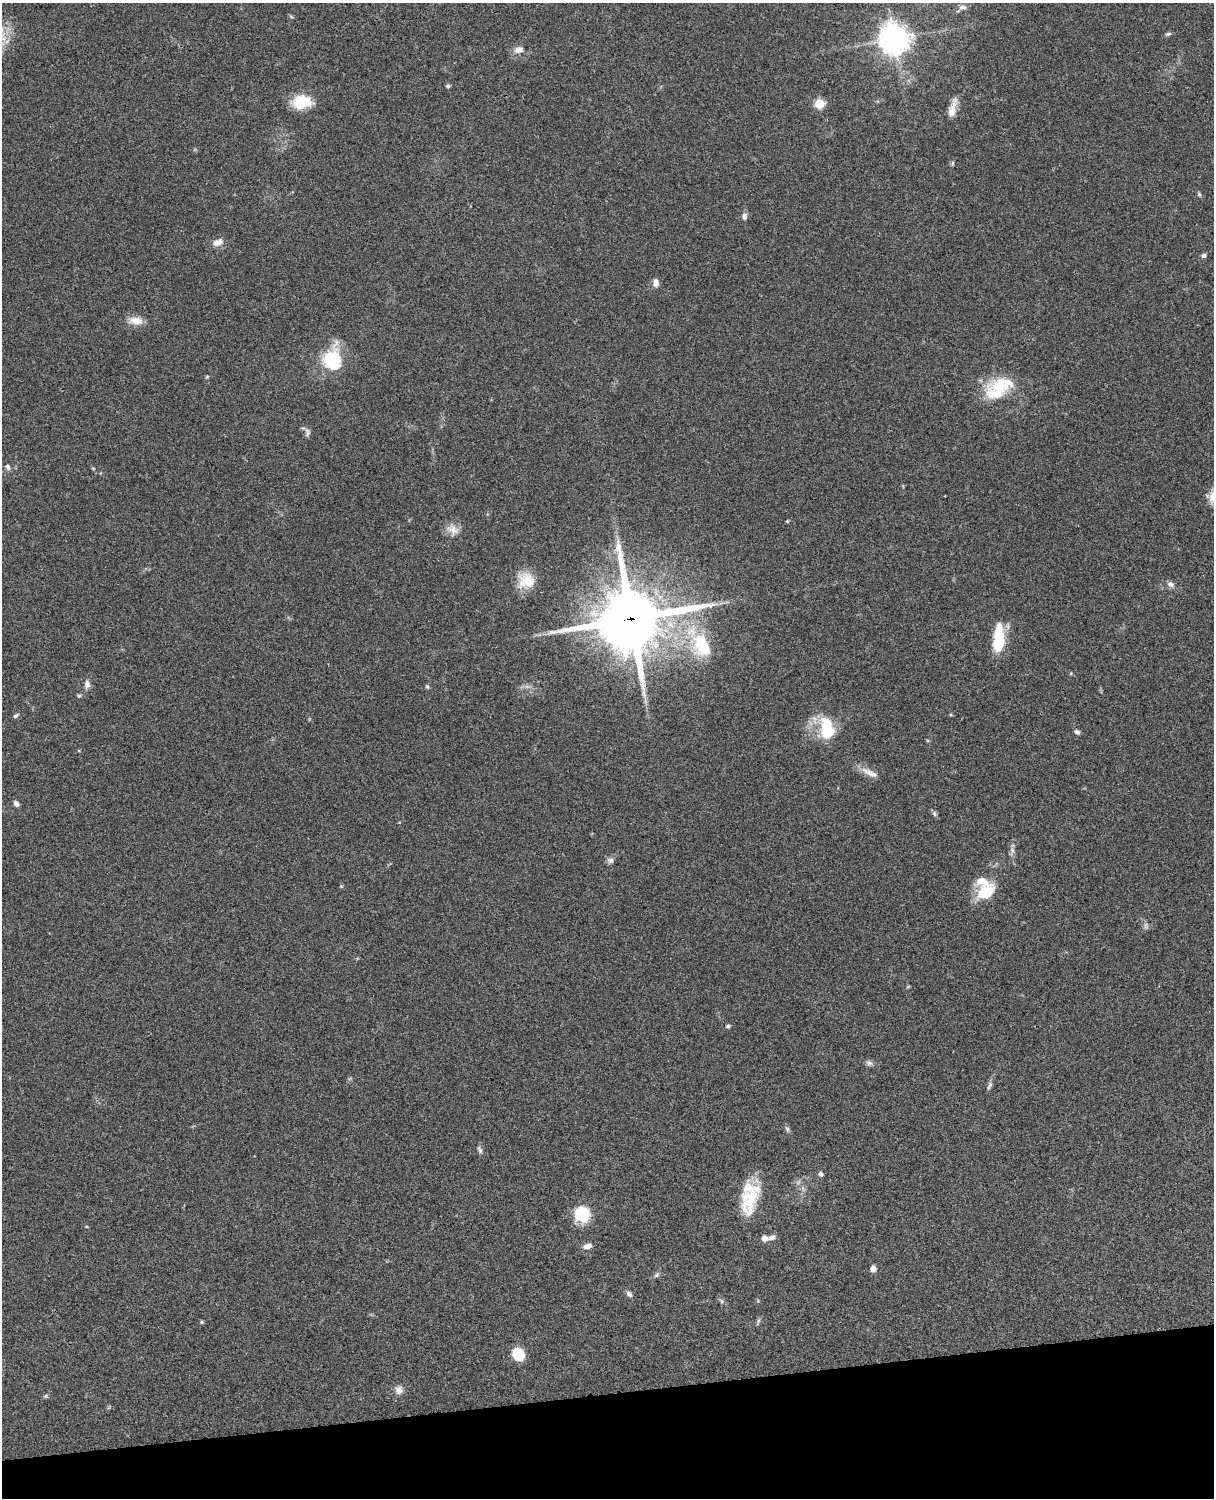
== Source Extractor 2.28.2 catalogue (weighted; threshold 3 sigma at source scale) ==
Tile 10 of 4 x 3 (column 2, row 3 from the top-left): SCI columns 1333-2544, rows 278-1773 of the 5088 x 4929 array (HDU 1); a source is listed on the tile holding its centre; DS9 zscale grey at full resolution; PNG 1216 x 1500 px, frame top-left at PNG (2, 3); no overlay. Shown black and unused: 7% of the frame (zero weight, under 3 of 4 exposures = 6% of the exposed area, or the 3 px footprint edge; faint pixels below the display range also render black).
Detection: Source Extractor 2.28.2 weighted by HDU 2 'WHT'; one run over the whole footprint, this tile lists its part. Background 0.076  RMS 0.0057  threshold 0.0257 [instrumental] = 3 sigma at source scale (4.5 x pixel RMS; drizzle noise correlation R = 1.50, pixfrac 1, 0.05/0.05 arcsec/px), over >= 5 px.
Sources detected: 66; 2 inside a brighter object's white glare — not listed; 2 inside a brighter listed object's ellipse — not listed separately; the other 62 listed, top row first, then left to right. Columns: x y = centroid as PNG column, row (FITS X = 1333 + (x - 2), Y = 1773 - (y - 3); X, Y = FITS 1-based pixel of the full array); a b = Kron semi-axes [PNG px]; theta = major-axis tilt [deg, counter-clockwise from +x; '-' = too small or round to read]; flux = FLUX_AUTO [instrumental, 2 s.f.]
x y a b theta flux
963 7 13 7 12 2.8
291 16 6 4 -20 0.77
1168 34 8 4 14 1.1
894 39 10 9 - 850
519 50 13 9 17 3.9
448 86 5 4 - 1.1
302 102 21 14 11 19
819 103 5 5 - 30
952 109 25 8 74 6.3
952 163 8 4 81 0.84
1199 194 6 5 - 0.88
744 216 10 6 90 2.2
218 242 14 9 21 4.1
1203 256 6 5 - 1.4
656 283 10 7 87 3
136 321 20 10 -7 6.1
332 359 24 18 81 32
998 387 36 19 16 28
307 432 11 7 -83 1.9
8 467 9 6 -59 1.6
93 468 6 3 -19 0.55
787 521 4 4 - 0.61
453 530 19 13 -30 5.7
526 581 21 19 5 13
1171 584 9 7 -19 2.5
631 619 23 22 - 3900
998 635 19 10 86 24
702 645 37 25 -62 36
87 684 12 8 89 2.8
427 686 7 4 -62 0.87
79 696 6 5 - 0.83
16 716 8 5 32 1.2
826 725 32 20 85 22
1077 732 7 5 -28 1.4
870 773 25 8 -26 5.6
16 804 7 5 -47 2
934 813 7 6 - 1.3
1012 850 9 6 -75 2
611 860 9 8 - 2.1
341 886 5 3 - 0.54
985 893 19 12 31 20
1146 926 11 5 -79 1.6
728 1026 6 5 - 0.94
869 1063 9 8 - 1.8
989 1086 14 5 65 1.7
787 1129 9 5 -74 1.3
480 1150 11 5 -63 1.6
821 1174 5 4 - 1.9
749 1201 38 20 79 26
582 1214 14 14 - 25
764 1238 7 6 - 3.2
772 1238 11 6 14 2.4
588 1246 10 6 14 3.5
873 1269 6 6 - 3.3
657 1275 8 6 41 1.4
629 1294 9 6 -45 1.7
722 1301 6 5 - 1
758 1321 13 3 68 1.1
202 1322 5 4 - 0.77
518 1354 11 9 -55 19
399 1390 11 11 - 3.7
46 1396 6 5 - 0.93
Overlapping masked pixels (flux is a lower limit): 1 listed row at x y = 631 619